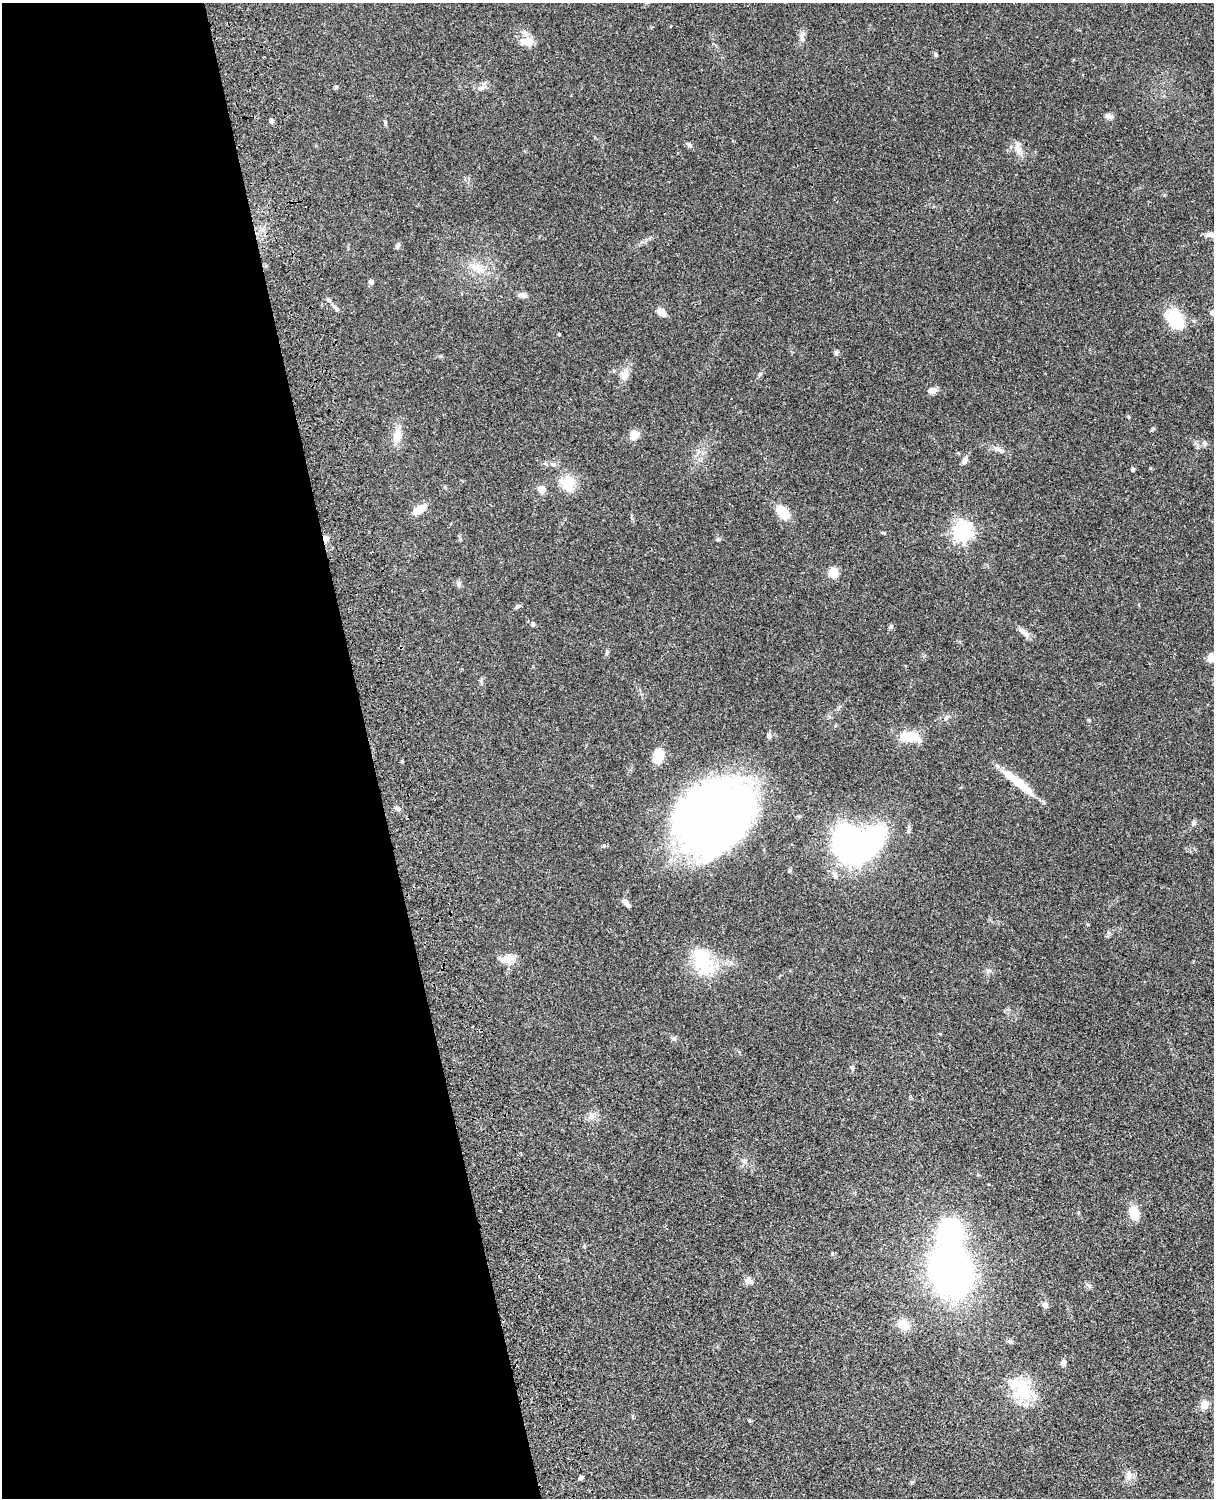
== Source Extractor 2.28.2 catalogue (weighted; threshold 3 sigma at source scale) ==
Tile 5 of 4 x 3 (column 1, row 2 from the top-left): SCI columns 121-1332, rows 1773-3268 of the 5087 x 4927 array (HDU 1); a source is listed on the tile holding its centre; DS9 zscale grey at full resolution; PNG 1216 x 1500 px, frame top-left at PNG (2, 3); no overlay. Shown black and unused: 31% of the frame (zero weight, under 3 of 4 exposures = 6% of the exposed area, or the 3 px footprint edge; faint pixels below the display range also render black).
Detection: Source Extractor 2.28.2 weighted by HDU 2 'WHT'; one run over the whole footprint, this tile lists its part. Background 0.0886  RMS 0.0062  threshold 0.0277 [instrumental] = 3 sigma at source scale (4.5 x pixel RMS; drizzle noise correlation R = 1.50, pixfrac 1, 0.05/0.05 arcsec/px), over >= 5 px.
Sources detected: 76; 2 inside a brighter object's white glare — not listed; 3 inside a brighter listed object's ellipse — not listed separately; the other 71 listed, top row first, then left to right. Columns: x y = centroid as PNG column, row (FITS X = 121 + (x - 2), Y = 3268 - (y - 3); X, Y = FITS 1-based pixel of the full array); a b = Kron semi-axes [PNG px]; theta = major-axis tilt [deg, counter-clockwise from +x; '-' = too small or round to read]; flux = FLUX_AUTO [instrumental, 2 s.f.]
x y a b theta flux
802 36 16 5 83 2.8
530 41 20 11 0 5.8
936 55 5 5 - 0.79
336 87 5 5 - 0.75
480 88 9 6 40 2.2
1109 116 11 6 -18 2.2
271 121 6 4 85 1.4
385 122 7 4 -82 0.95
689 145 8 5 -18 1.3
1019 151 13 7 -45 4.1
1210 235 14 7 -8 3.1
398 246 8 5 47 1.2
478 269 22 9 -25 8.2
371 282 4 4 - 2.9
523 295 10 7 -22 2.5
337 309 6 5 - 1
661 312 10 7 -40 4.9
1212 313 6 5 - 1.9
1176 320 21 14 -62 30
559 334 4 3 - 0.54
836 352 7 5 -90 1.1
624 375 16 10 68 5.5
932 390 9 6 9 4.1
398 435 21 11 76 7.9
634 435 11 11 - 4.9
1204 443 6 6 - 1.2
997 449 15 6 -18 3
965 460 11 6 63 2.5
1133 469 4 4 - 1.2
568 483 20 16 80 13
542 489 5 5 - 14
420 509 12 7 35 10
783 512 12 8 -48 16
962 531 7 7 - 270
325 538 8 6 -84 2.8
718 539 6 4 0 0.82
833 573 9 9 - 8.3
459 583 8 6 76 1.5
517 606 7 5 37 1.3
533 624 7 5 84 1.2
891 627 6 4 0 0.84
1026 634 11 7 -45 3
607 652 7 4 61 1
1211 657 12 10 67 4.1
946 718 7 4 45 1.1
769 735 8 5 -73 1.2
910 736 24 11 -3 14
658 756 13 9 76 13
1021 785 44 10 -40 15
397 808 8 4 -35 1.2
713 818 67 54 39 510
1194 823 6 6 - 1.4
909 829 14 4 88 1.5
868 843 24 13 52 190
835 875 10 6 -67 2.1
625 902 9 6 -40 2.9
507 959 19 12 12 6.2
703 962 39 21 -68 28
592 1116 10 7 -81 2.8
745 1161 7 4 -90 1.3
1134 1213 14 9 -82 11
951 1271 32 24 -70 390
748 1281 9 8 - 2.9
1088 1285 6 4 -19 1.1
1045 1305 8 7 - 2.1
903 1325 14 12 -37 8.1
1063 1363 8 6 80 2.3
1022 1389 33 21 -69 26
1204 1405 15 10 65 4.2
1129 1476 15 7 76 3.5
581 1478 7 4 40 1.1
Overlapping masked pixels (flux is a lower limit): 1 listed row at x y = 325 538
Isophote crosses this tile's border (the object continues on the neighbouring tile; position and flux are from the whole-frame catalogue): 3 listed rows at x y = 1210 235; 1212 313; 1211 657
Unlisted compact peaks at least as high as the median listed source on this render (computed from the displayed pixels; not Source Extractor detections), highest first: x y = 674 1038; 604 845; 884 533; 832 1254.